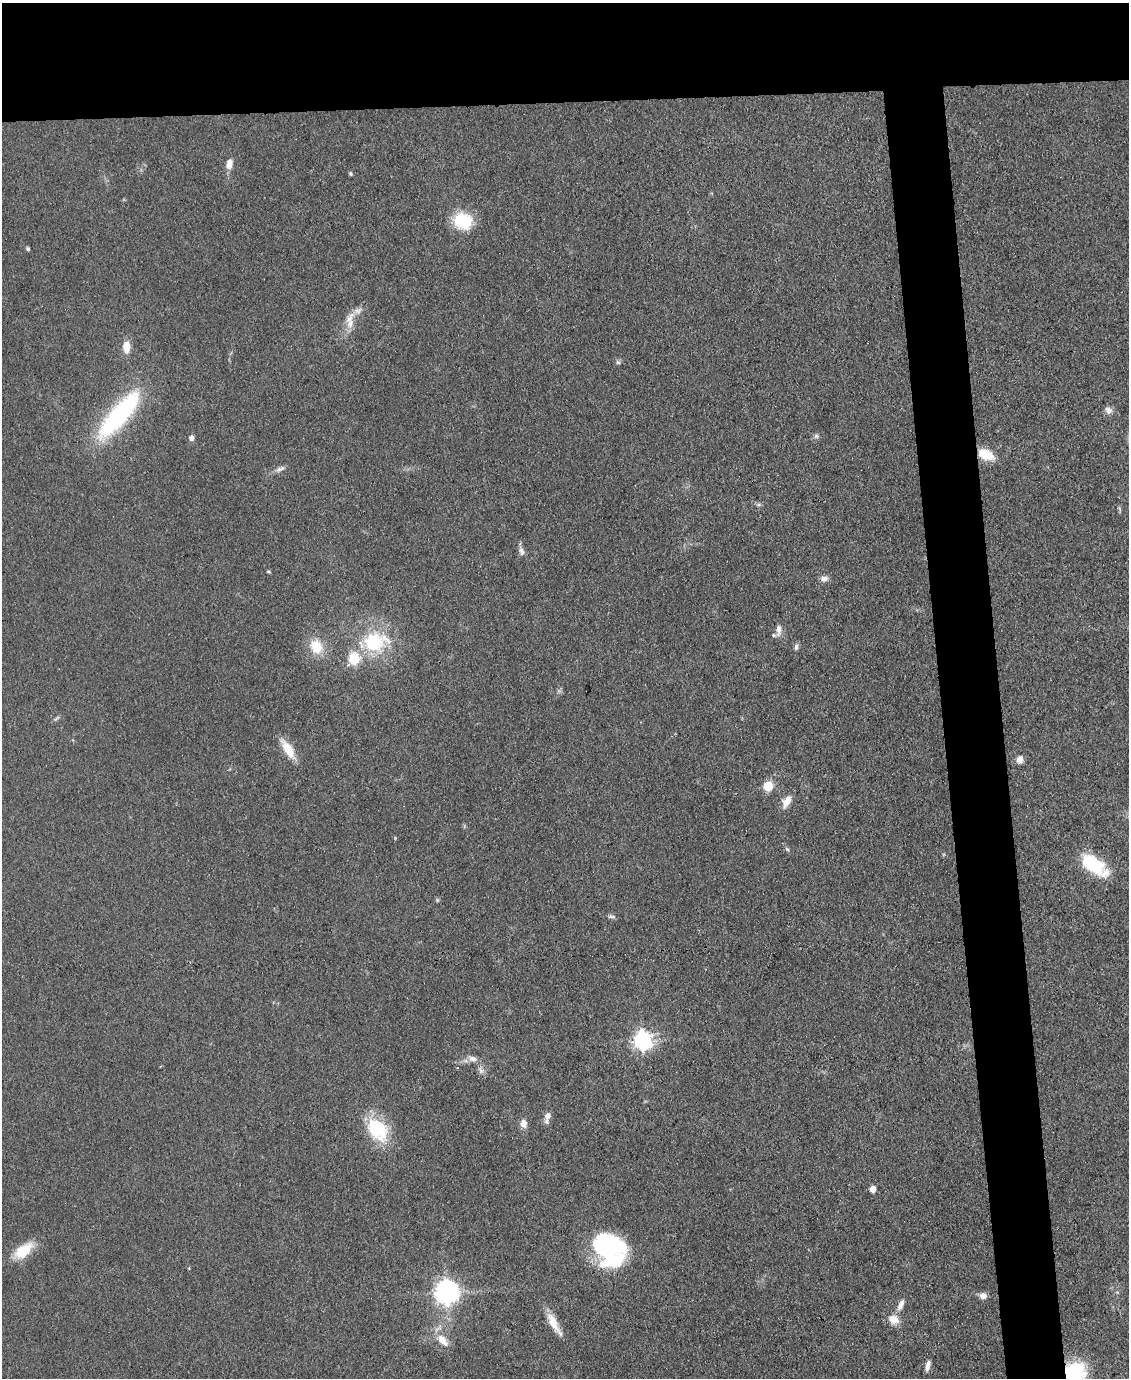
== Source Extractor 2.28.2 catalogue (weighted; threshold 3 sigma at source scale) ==
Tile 2 of 4 x 3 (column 2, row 1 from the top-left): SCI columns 1128-2254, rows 2984-4359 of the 4509 x 4485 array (HDU 1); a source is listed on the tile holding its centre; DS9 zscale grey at full resolution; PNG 1131 x 1380 px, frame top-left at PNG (2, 3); no overlay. Shown black and unused: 12% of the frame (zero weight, under 3 of 4 exposures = <1% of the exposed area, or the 3 px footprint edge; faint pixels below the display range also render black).
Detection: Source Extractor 2.28.2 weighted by HDU 2 'WHT'; one run over the whole footprint, this tile lists its part. Background 0.0813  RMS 0.0064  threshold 0.0286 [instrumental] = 3 sigma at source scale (4.5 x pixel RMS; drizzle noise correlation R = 1.50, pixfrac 1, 0.05/0.05 arcsec/px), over >= 5 px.
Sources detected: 48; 1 inside a brighter object's white glare — not listed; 2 inside a brighter listed object's ellipse — not listed separately; the other 45 listed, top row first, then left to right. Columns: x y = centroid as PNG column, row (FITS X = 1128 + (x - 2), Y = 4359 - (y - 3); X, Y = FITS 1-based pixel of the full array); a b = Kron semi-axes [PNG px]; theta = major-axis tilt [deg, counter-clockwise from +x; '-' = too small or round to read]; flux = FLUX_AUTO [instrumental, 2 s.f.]
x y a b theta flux
229 164 12 7 80 5.1
350 174 5 4 - 0.93
463 221 18 16 -25 30
28 249 4 4 - 1.2
350 323 28 9 82 8.6
126 347 11 7 -87 8.9
618 362 6 5 - 1.2
1109 410 10 9 - 3.1
119 415 70 20 49 81
816 436 7 5 2 1.5
191 438 8 6 -90 2.2
986 454 16 9 -25 17
280 469 13 6 28 2.7
521 551 12 7 -74 2.6
268 572 5 3 - 0.71
824 579 11 7 2 2.8
778 630 17 7 90 4.1
375 642 35 26 9 44
316 646 19 15 -65 15
796 647 8 5 83 1.8
56 718 10 3 40 1.1
288 749 26 9 -58 12
1020 759 9 7 75 4.1
768 786 7 6 - 18
787 801 15 8 58 6.7
787 849 7 4 -45 1.1
1093 864 29 14 -37 37
437 900 5 4 - 0.86
611 916 11 5 -4 1.6
642 1041 7 7 - 250
473 1059 12 8 -11 3.7
547 1116 10 8 63 3.8
524 1123 9 7 -76 4.4
378 1129 30 20 -49 35
873 1189 5 5 - 6.7
607 1246 31 25 -19 86
23 1251 28 14 39 16
447 1292 8 8 - 520
983 1296 8 7 - 3.8
901 1305 17 7 66 4.3
894 1320 15 11 -31 6.9
553 1322 30 9 -64 10
442 1340 20 10 -47 8.7
928 1366 12 5 74 3.2
1074 1372 24 21 38 42
Overlapping masked pixels (flux is a lower limit): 2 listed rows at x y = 1093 864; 1074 1372
Isophote crosses this tile's border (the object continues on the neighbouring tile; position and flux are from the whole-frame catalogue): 1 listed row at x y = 1074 1372